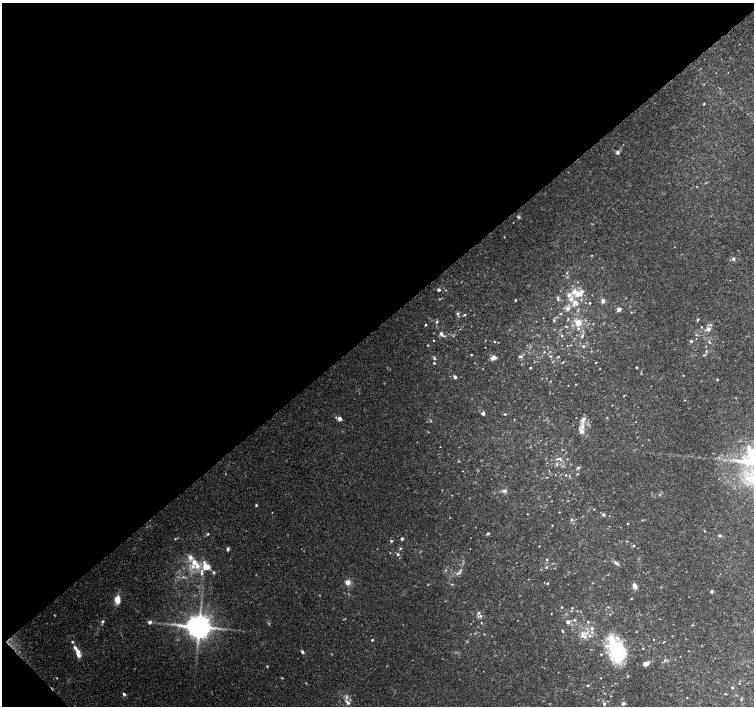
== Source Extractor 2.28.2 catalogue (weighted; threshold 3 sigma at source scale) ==
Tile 5 of 4 x 4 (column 1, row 2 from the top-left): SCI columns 7-1509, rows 3026-4432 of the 6019 x 5987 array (HDU 1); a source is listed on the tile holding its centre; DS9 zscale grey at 2 x 2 block average (1 PNG px = mean of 2 x 2 image px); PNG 756 x 708 px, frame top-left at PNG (2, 3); no overlay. Shown black and unused: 47% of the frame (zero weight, under 3 of 4 exposures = <1% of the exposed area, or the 3 px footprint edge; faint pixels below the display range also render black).
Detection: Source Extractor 2.28.2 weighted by HDU 2 'WHT'; one run over the whole footprint, this tile lists its part. Background 0.0958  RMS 0.0056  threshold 0.0253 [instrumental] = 3 sigma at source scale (4.5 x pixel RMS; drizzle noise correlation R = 1.50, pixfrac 1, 0.0396/0.0396 arcsec/px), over >= 5 px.
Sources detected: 179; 10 too faint to see at this stretch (2 x 2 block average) — not listed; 17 inside a brighter listed object's ellipse — not listed separately; the other 152 listed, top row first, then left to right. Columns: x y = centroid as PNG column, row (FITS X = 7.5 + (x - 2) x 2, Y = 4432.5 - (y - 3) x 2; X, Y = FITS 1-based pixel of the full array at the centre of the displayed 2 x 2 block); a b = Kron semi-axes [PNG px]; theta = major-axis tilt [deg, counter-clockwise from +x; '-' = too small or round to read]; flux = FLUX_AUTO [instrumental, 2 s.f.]
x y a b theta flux
704 104 3 2 - 1.2
618 152 5 4 - 3
518 217 5 4 - 1.7
504 237 2 2 - 0.52
733 259 4 4 - 2.7
567 277 3 2 - 0.78
438 290 2 2 - 3.8
578 294 13 8 26 16
558 297 3 3 - 1.3
515 300 3 2 - 1.3
603 301 6 4 81 3.9
590 303 2 2 - 1.5
567 309 5 4 - 6
619 309 3 3 - 7.2
631 312 2 2 - 0.72
457 314 4 4 - 2.2
464 315 3 3 - 1.5
568 319 3 3 - 0.94
554 320 4 2 - 1.2
697 320 3 3 - 2
437 322 4 3 - 1.7
578 323 6 5 - 14
425 325 2 2 - 1.4
710 325 3 3 - 1.5
566 326 3 2 - 1
701 327 2 2 - 0.86
578 328 4 4 - 2.1
708 329 4 4 - 5.3
441 334 7 4 -55 3.4
562 335 3 2 - 1.1
582 336 4 3 - 2
433 340 2 2 - 0.81
691 341 3 3 - 2.5
494 342 3 2 - 0.96
710 343 4 2 - 1.2
428 345 3 2 - 0.75
571 345 3 2 - 0.56
583 346 3 3 - 1.6
706 351 3 3 - 1.2
544 352 2 2 - 0.74
550 352 3 2 - 0.65
471 355 2 2 - 1.2
704 355 3 2 - 0.97
551 356 4 2 - 0.9
520 357 6 2 10 1.8
558 357 4 2 - 1
434 358 4 3 - 2.1
493 358 6 4 24 6.6
563 362 3 2 - 0.83
596 362 2 2 - 0.78
434 363 2 2 - 1.5
636 367 3 2 - 0.97
530 368 2 2 - 1.5
600 369 2 2 - 0.48
683 375 2 2 - 0.62
455 377 3 2 - 4.7
550 381 2 2 - 0.6
576 384 2 2 - 0.64
568 385 2 2 - 0.45
736 398 2 2 - 0.5
684 400 2 2 - 0.73
612 405 2 2 - 0.54
483 413 4 4 - 3.1
505 414 2 2 - 1.3
607 418 2 2 - 0.69
339 419 3 3 - 9.3
430 421 3 3 - 1
582 427 8 4 -90 6.6
750 451 15 9 79 20
560 459 9 4 -38 3.9
459 461 3 2 - 0.76
557 464 5 2 - 1.5
578 468 4 3 - 2.7
577 474 3 2 - 0.86
566 475 3 2 - 0.78
569 475 3 2 - 0.74
546 477 3 2 - 0.72
504 491 6 5 - 3.6
256 505 2 2 - 2
559 512 2 2 - 0.6
527 514 2 2 - 0.61
603 515 3 3 - 3.5
450 517 2 2 - 0.47
571 520 4 3 - 1.6
628 523 2 2 - 0.71
704 531 3 2 - 0.69
488 533 4 3 - 1.5
208 534 4 3 - 1.5
720 536 4 3 - 1.5
175 539 3 3 - 1.1
402 539 2 2 - 4.1
391 541 3 3 - 2.6
627 541 2 2 - 0.73
634 545 3 3 - 1.2
539 546 2 2 - 0.74
400 548 3 2 - 1.5
228 549 4 3 - 2.4
390 553 2 2 - 0.52
398 554 3 3 - 2.6
190 557 7 6 - 6.7
547 559 3 2 - 0.93
616 563 9 3 -32 3.1
206 566 11 9 -53 19
193 567 10 7 -23 13
546 567 3 3 - 1
445 570 3 2 - 0.95
348 582 6 6 - 6.7
547 583 3 3 - 1.3
452 584 3 2 - 0.97
635 586 5 4 - 7.8
712 591 3 3 - 3.8
631 598 2 2 - 0.78
117 600 10 6 89 12
562 607 2 2 - 1.2
572 608 3 2 - 0.85
479 613 6 3 52 2.5
610 614 2 2 - 0.49
480 616 3 3 - 2.4
574 620 4 3 - 1.5
102 621 5 3 - 2.1
150 622 5 4 - 3.6
481 622 3 2 - 0.68
568 622 3 3 - 5.7
588 622 3 3 - 1.4
692 625 3 2 - 0.73
199 627 6 6 - 2000
592 628 4 4 - 2.9
562 631 5 2 - 1.2
636 632 2 2 - 0.59
582 633 6 4 -60 4
484 634 2 2 - 0.75
654 639 2 2 - 0.47
372 640 2 2 - 1.6
72 642 4 3 - 1.7
664 642 4 2 - 0.76
643 648 3 2 - 0.64
616 651 27 16 -65 93
689 651 3 2 - 0.59
302 652 4 3 - 2.6
78 653 10 4 -72 14
646 663 6 4 21 7.3
267 666 2 2 - 1.1
57 678 2 2 - 0.66
587 686 3 3 - 1.5
732 688 3 2 - 1.8
124 694 4 3 - 2.3
725 694 3 2 - 0.92
611 696 2 2 - 0.59
687 698 2 2 - 0.45
348 702 7 4 -42 4.9
623 703 3 2 - 6.1
604 704 5 4 - 2.5
Isophote crosses this tile's border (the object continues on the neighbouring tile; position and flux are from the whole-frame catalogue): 1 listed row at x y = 750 451
Diffuse or blended objects may show on this block-average render without a row.